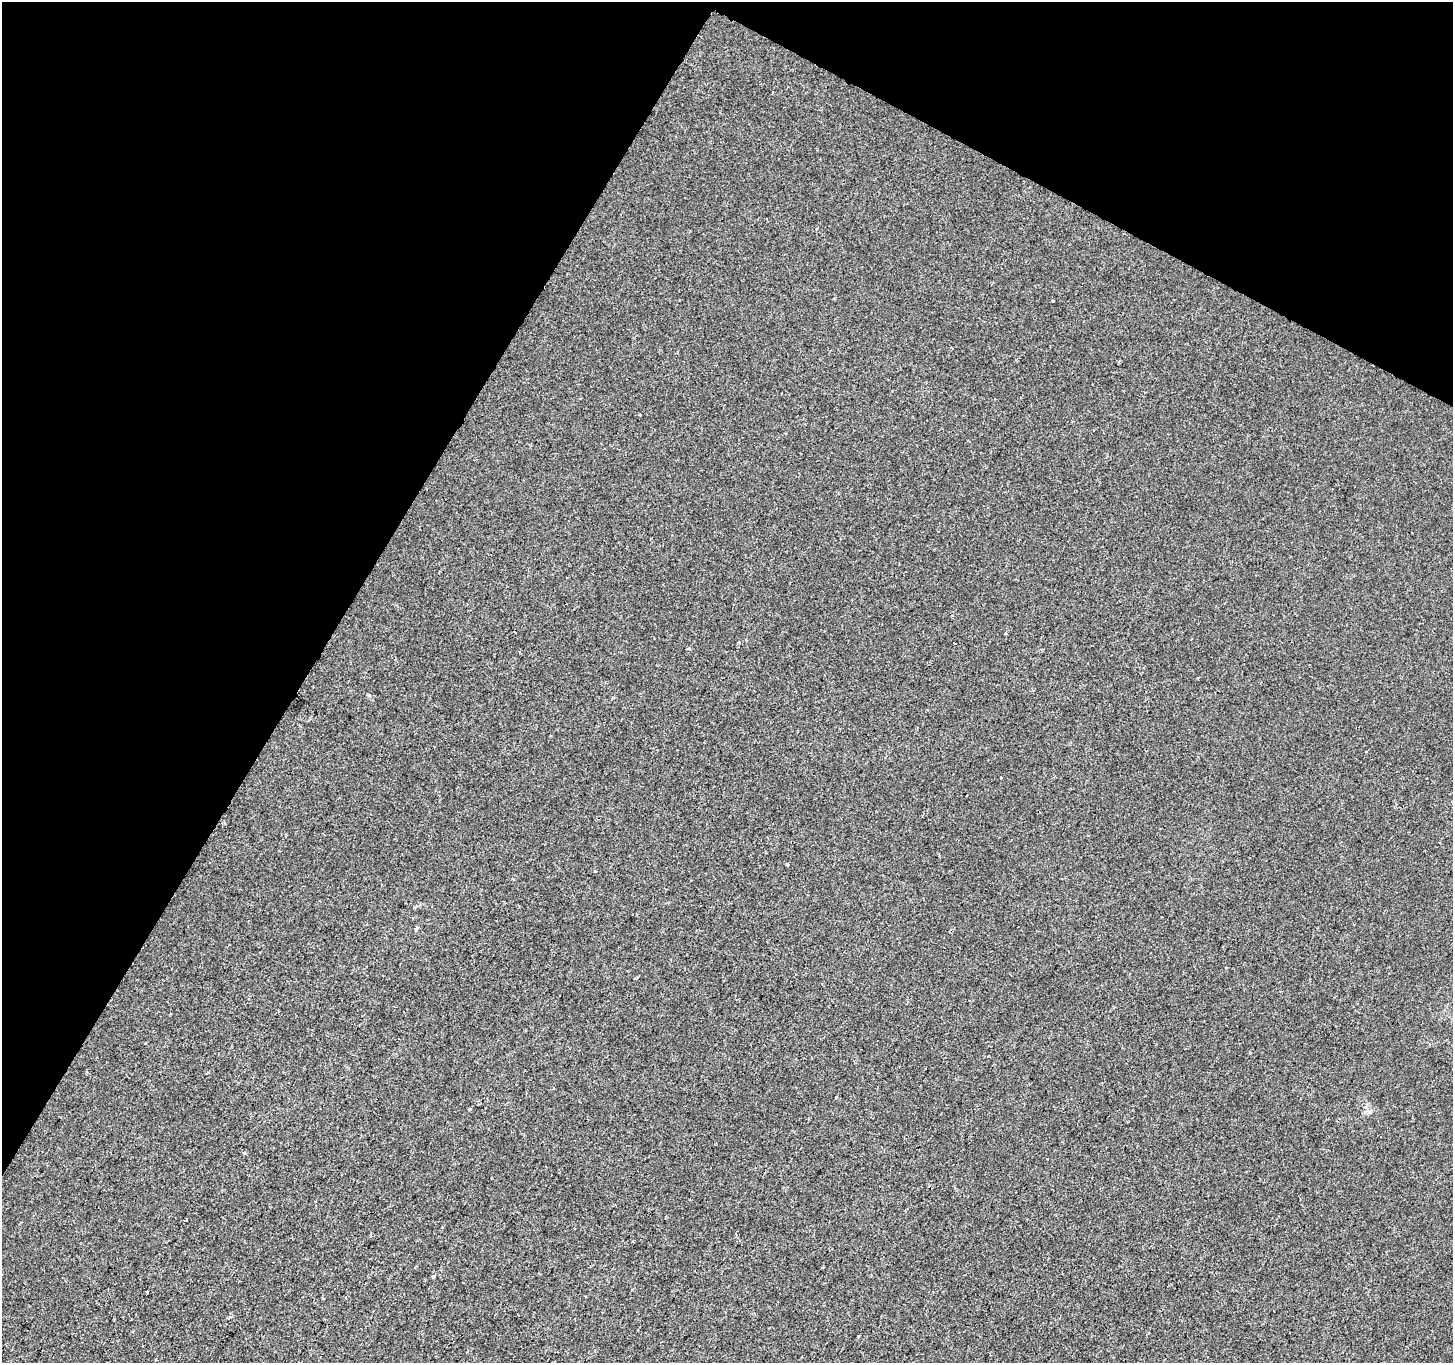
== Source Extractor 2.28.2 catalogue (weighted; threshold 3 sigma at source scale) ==
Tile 2 of 4 x 4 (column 2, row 1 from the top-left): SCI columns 1462-2912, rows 4346-5706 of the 5815 x 5902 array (HDU 1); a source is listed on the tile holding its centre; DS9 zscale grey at full resolution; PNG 1455 x 1365 px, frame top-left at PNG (2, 2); no overlay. Shown black and unused: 29% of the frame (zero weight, under 2 of 3 exposures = <1% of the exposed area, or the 3 px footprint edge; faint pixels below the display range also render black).
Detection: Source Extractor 2.28.2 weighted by HDU 2 'WHT'; one run over the whole footprint, this tile lists its part. Background 2.39e-05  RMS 0.0027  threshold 0.0123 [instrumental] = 3 sigma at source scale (4.5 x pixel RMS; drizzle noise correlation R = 1.50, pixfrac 1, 0.0396/0.0396 arcsec/px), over >= 5 px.
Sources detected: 14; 3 cosmic-ray / hot-pixel residue — not listed; the other 11 listed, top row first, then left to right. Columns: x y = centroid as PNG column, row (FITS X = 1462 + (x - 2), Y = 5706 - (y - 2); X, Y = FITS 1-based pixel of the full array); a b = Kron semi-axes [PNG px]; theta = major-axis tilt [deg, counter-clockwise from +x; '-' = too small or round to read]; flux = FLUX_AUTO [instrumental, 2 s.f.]
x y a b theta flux
1053 301 3 2 - 0.33
1005 633 3 3 - 0.2
955 643 3 2 - 0.65
369 695 5 4 - 0.31
595 871 3 3 - 0.25
469 1109 3 3 - 0.36
1369 1111 6 4 -19 0.48
245 1153 4 3 - 0.38
434 1276 4 3 - 0.8
147 1291 3 2 - 0.32
858 1336 3 3 - 0.33